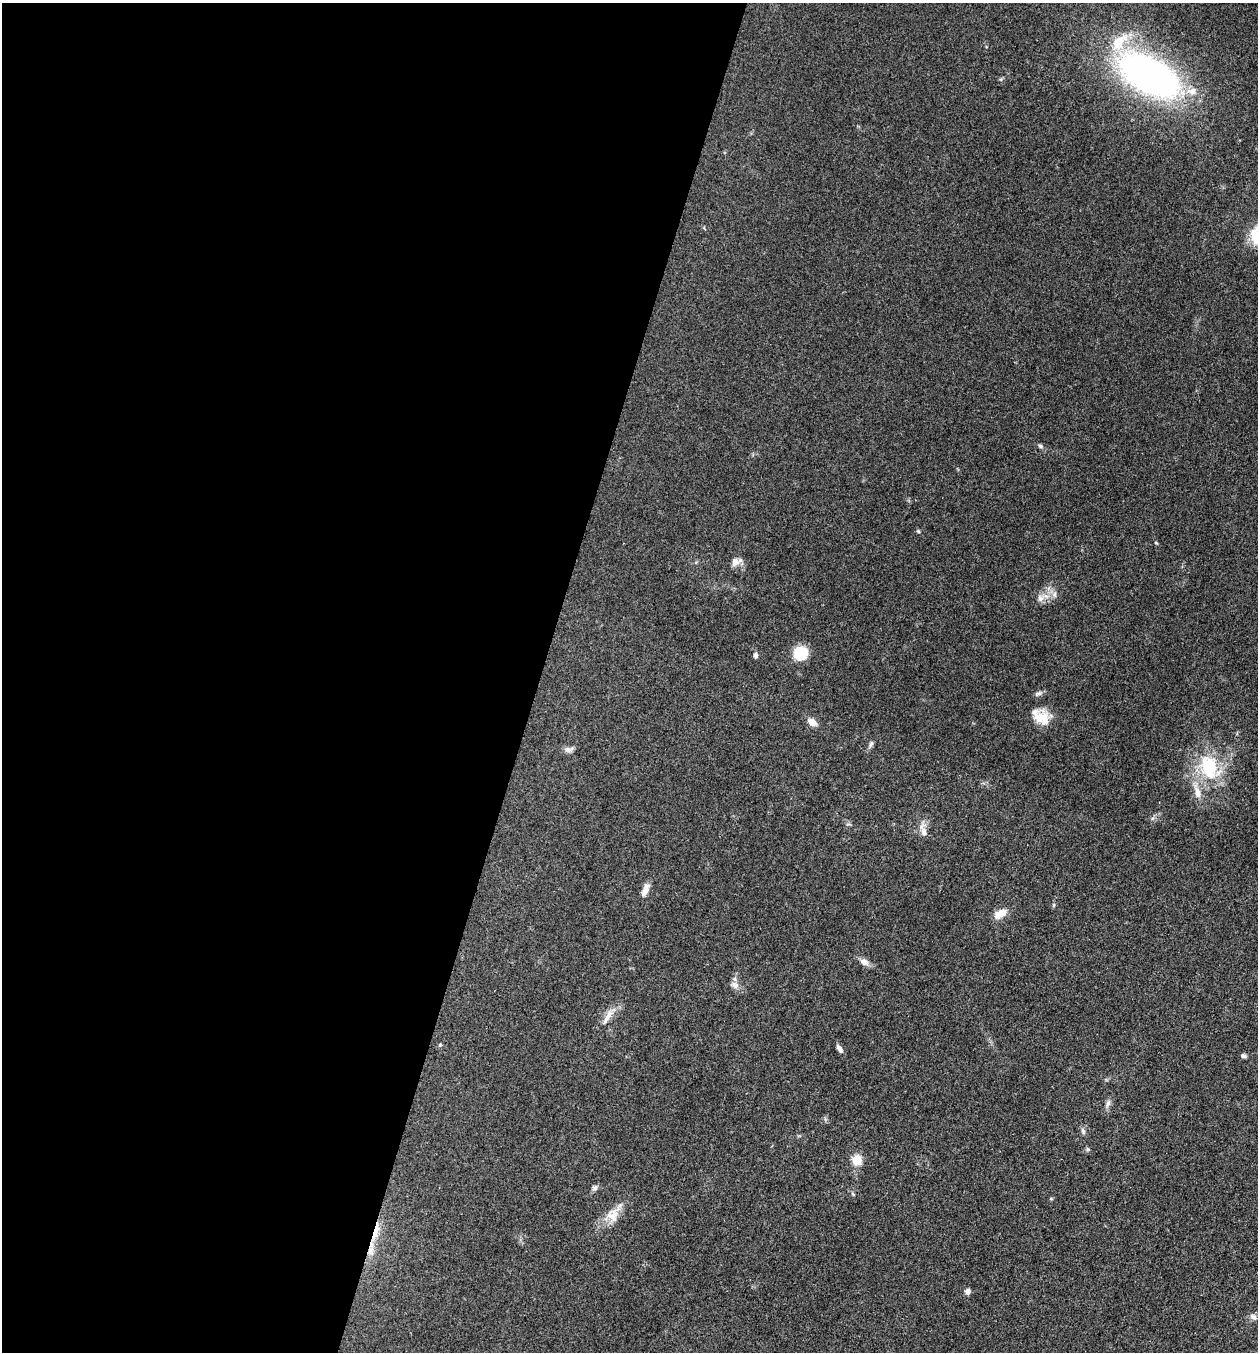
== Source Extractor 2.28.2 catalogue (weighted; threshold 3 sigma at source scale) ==
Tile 5 of 4 x 4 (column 1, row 2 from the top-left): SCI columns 265-1520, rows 2705-4054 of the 5421 x 5407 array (HDU 1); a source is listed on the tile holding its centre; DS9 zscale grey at full resolution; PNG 1260 x 1354 px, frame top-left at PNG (2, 3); no overlay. Shown black and unused: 43% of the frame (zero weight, under 3 of 4 exposures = <1% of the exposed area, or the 3 px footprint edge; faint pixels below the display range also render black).
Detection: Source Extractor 2.28.2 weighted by HDU 2 'WHT'; one run over the whole footprint, this tile lists its part. Background 0.0928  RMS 0.0064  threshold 0.0289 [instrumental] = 3 sigma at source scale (4.5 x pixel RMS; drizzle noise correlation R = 1.50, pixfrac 1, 0.05/0.05 arcsec/px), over >= 5 px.
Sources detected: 39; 2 inside a brighter listed object's ellipse — not listed separately; the other 37 listed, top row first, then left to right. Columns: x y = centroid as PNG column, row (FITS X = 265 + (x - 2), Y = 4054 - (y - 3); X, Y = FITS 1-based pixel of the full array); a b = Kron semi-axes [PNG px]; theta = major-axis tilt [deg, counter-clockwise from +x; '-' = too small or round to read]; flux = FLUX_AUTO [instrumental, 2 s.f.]
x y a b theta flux
1119 42 32 16 46 22
1149 76 36 19 -30 380
1192 91 14 10 2 7.5
1040 446 8 5 -51 1.5
918 531 5 4 - 0.78
1156 543 5 3 - 0.62
735 562 12 9 40 4.3
1054 594 10 6 81 2.6
1040 598 10 8 -77 3.6
800 653 12 11 - 23
755 655 7 5 -89 1.6
1038 694 12 5 25 1.9
1041 718 21 17 -47 13
812 722 11 7 -35 5.1
871 744 10 5 71 1.6
567 750 11 7 -21 2.5
1209 767 36 25 -76 40
923 830 19 7 -75 4.7
645 890 17 7 67 4.7
1054 905 6 4 90 0.84
1000 914 14 9 33 7.9
864 962 13 8 -25 3.8
735 985 13 8 -32 3.7
607 1017 26 7 62 5.9
440 1045 5 4 - 0.95
839 1049 11 5 -58 2.5
1243 1056 6 5 - 1.7
1108 1103 12 6 73 2.3
1083 1131 10 5 -71 1.7
857 1160 5 5 - 31
595 1188 8 7 - 1.8
853 1194 6 4 -71 0.77
1051 1199 6 4 0 0.64
614 1214 32 15 56 12
376 1231 30 6 75 10
968 1291 7 6 - 2.3
1253 1317 10 6 -37 2.5
Overlapping masked pixels (flux is a lower limit): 1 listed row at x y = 376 1231